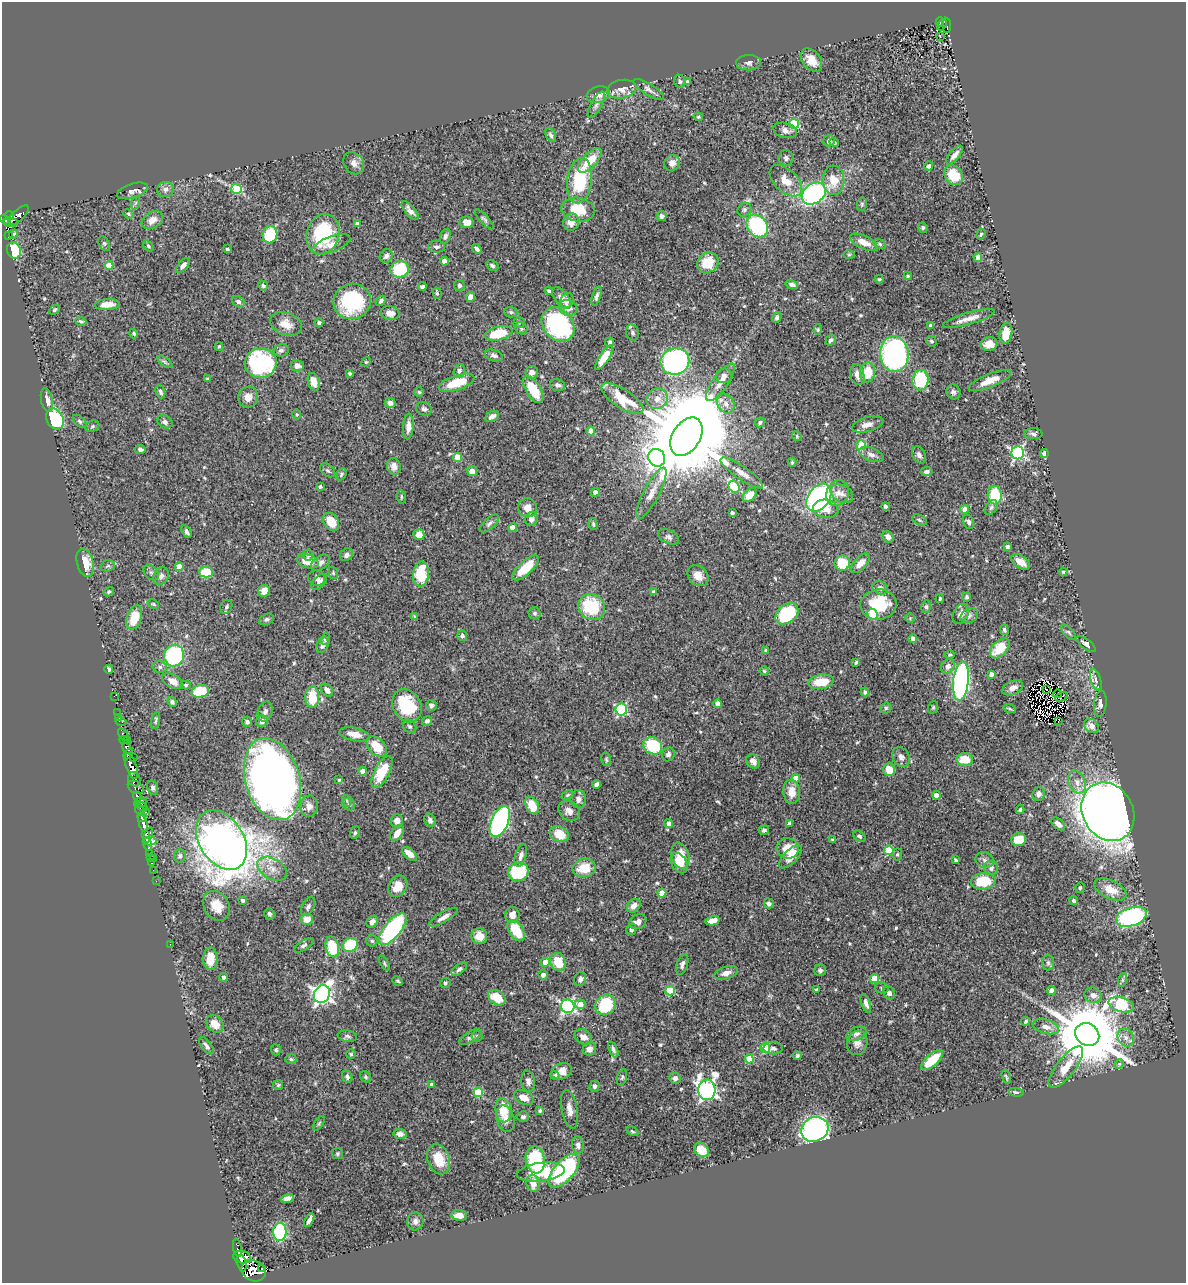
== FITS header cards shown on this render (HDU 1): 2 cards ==
NAXIS1  =                 1184
NAXIS2  =                 1281

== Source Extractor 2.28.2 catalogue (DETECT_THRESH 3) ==
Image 1184 x 1281 px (HDU 1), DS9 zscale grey, 1 PNG px = 1 image px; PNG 1188 x 1285 px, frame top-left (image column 1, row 1281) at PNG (2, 2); each listed source drawn as its Kron ellipse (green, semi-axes under 4 px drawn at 4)
Background 0.405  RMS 0.019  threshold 0.0571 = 3 sigma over >= 5 px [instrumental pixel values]
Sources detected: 566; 7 with non-positive FLUX_AUTO (blend fragments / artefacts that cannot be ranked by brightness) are neither listed nor drawn; of the other 559, the 500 brightest by FLUX_AUTO listed and drawn (59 fainter detections omitted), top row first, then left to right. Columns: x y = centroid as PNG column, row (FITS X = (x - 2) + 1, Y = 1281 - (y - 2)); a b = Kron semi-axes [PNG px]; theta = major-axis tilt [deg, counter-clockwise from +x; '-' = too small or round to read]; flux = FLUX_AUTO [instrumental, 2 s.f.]
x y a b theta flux
940 22 5 2 - 4.8
942 25 6 2 59 5.2
947 25 7 2 -83 8
940 37 3 2 - 2.1
811 60 13 8 -51 16
749 63 12 7 1 5.1
680 81 6 5 - 2.8
687 82 3 3 - 2.2
622 89 15 9 10 13
649 89 18 5 -32 5.9
598 95 12 8 16 7.9
596 105 15 5 61 4.7
698 117 4 3 - 1.8
794 124 5 5 - 61
785 130 12 7 -14 7.2
551 135 7 5 -63 3.2
829 141 5 5 - 4.3
834 142 5 4 - 2
954 155 11 5 49 6.8
786 158 7 7 - 4
590 160 15 7 45 32
354 163 12 9 -54 7
672 163 8 7 - 8.8
929 166 4 4 - 3.3
954 175 10 8 -53 32
833 180 14 11 -85 24
580 181 23 12 82 75
786 181 19 11 -44 21
236 189 5 5 - 61
166 190 8 7 - 5.6
132 191 16 7 18 6.7
814 193 13 9 36 230
135 203 7 4 71 2.3
862 204 7 5 77 2.1
578 210 17 11 -11 35
744 210 7 6 - 3.2
410 211 11 5 -50 5.6
128 214 5 4 - 1.7
18 215 13 5 43 11
10 216 4 4 - 90
662 216 5 5 - 4.9
484 219 13 4 -47 3.1
5 220 6 3 -32 98
152 220 11 8 32 10
11 222 7 4 -9 120
467 222 7 5 -9 11
571 222 8 7 - 13
357 224 4 4 - 7.8
757 226 12 9 -52 120
923 228 5 4 - 2.2
13 234 4 3 - 2.3
323 234 20 16 73 99
981 234 6 4 71 1.8
9 235 4 3 - 45
270 235 9 7 74 50
445 236 8 5 70 4.2
864 242 15 6 -25 15
104 243 8 5 -63 2
331 244 20 7 20 11
880 244 6 4 -28 2
148 246 6 4 -53 2.2
436 247 8 5 -1 3.7
227 249 3 3 - 2.4
477 249 6 4 -44 3.7
14 250 8 7 - 61
849 255 6 4 1 1.6
386 256 7 6 - 4.4
978 257 4 4 - 16
444 261 4 4 - 11
708 263 11 10 - 28
109 265 4 4 - 29
183 265 9 4 47 6.2
492 266 6 4 -32 2.9
400 269 9 8 - 82
908 276 4 4 - 2.5
879 279 4 3 - 1.7
792 285 6 4 -16 4.5
263 286 5 4 - 2.4
459 286 5 5 - 3.4
422 287 4 3 - 3.3
549 291 4 3 - 2.1
437 293 6 3 -74 2
597 296 10 4 73 3.9
470 297 5 4 - 9.6
562 298 13 6 -51 11
352 301 19 17 17 96
381 301 6 4 47 3.6
567 301 8 6 64 4.8
238 302 7 5 -33 3.8
107 304 12 5 4 15
568 308 9 7 -25 13
55 310 6 3 44 2
511 312 6 5 - 2.3
390 313 9 7 -11 7.4
777 317 6 4 62 3
969 318 27 6 16 12
81 321 5 3 - 2.3
319 323 4 4 - 2.7
519 323 5 5 - 1.9
286 324 16 11 -20 16
558 324 19 14 -51 170
930 325 4 3 - 1.7
521 328 6 5 - 3.2
818 330 5 4 - 1.6
499 333 14 6 13 47
632 333 8 6 -72 3.8
1006 333 11 6 80 20
134 334 5 4 - 1.8
831 340 6 4 59 3.2
931 341 5 5 - 2.4
610 342 5 4 - 3.6
989 344 8 7 - 12
219 346 4 3 - 2
281 350 7 6 - 3.6
894 354 18 14 -85 340
494 355 9 5 -18 4
604 358 14 5 57 22
675 361 14 13 - 320
165 362 9 4 -36 2.6
366 362 5 4 - 1.5
261 363 16 15 - 160
297 366 6 5 - 6.3
459 371 7 5 72 3.3
532 372 6 6 - 6.8
867 372 10 7 80 32
350 373 4 3 - 1.7
857 375 10 7 -78 9
724 376 8 7 - 4.9
207 379 4 3 - 1.5
921 380 10 8 84 80
990 380 23 6 22 17
314 382 9 5 -71 18
720 382 22 7 55 14
457 383 18 7 18 37
558 385 7 6 - 3.9
533 390 15 7 -59 39
160 392 7 4 -70 3.1
419 392 5 5 - 1.6
953 392 7 7 - 3.4
248 397 10 10 - 11
622 399 24 9 -33 41
657 399 11 10 - 11
47 400 12 6 -78 8.7
390 403 5 5 - 5.1
726 404 10 8 -62 8.7
424 409 8 6 -28 3.6
297 415 5 4 - 1.5
492 416 7 5 31 5.9
55 419 11 8 -61 120
80 421 8 5 -44 2.6
165 422 8 6 -27 4.8
760 422 5 5 - 2.4
867 425 16 7 14 9.5
92 426 7 5 22 2.4
408 426 13 5 86 9.5
591 431 4 4 - 18
1033 434 9 5 -1 3.2
797 436 5 4 - 1.6
686 437 21 14 58 28000
861 445 5 4 - 52
140 449 5 4 - 4.1
1018 453 6 6 - 240
871 454 13 6 -20 6.8
1044 454 4 3 - 3.8
919 455 9 6 -62 4.3
457 457 4 4 - 36
657 458 9 8 - 360
792 462 4 4 - 1.8
394 466 8 7 - 9
328 470 8 6 -37 3
472 471 5 5 - 11
927 471 6 4 10 3.4
742 473 25 6 -34 13
341 474 6 5 - 2.3
320 486 3 3 - 2.5
734 487 6 5 - 77
595 492 4 4 - 5.4
651 493 28 8 62 14
838 493 13 11 64 11
842 494 12 8 -30 7.6
750 495 8 5 44 17
995 495 9 7 -85 56
401 497 7 3 -82 1.5
819 498 15 10 54 240
885 506 4 3 - 3.2
991 507 8 5 58 3.4
527 508 9 9 - 11
826 509 13 9 -9 13
965 510 4 4 - 15
732 513 3 3 - 3
531 519 7 6 - 6.7
919 520 7 5 -28 2.5
331 522 10 7 -56 24
969 522 7 5 -65 4.1
489 524 12 5 42 4.7
593 524 6 3 -76 1.8
513 528 4 4 - 15
187 531 7 4 -61 3.2
419 535 5 5 - 11
668 537 11 6 -25 4.1
888 537 6 5 - 5.7
1007 547 4 4 - 3.2
308 555 5 5 - 2.9
346 555 7 5 47 4
308 561 11 6 -16 19
1021 562 10 6 -37 14
85 563 14 8 -77 23
321 563 10 6 34 6
842 563 7 7 - 40
860 563 12 6 47 13
108 566 7 5 20 2.6
179 567 4 4 - 23
525 568 17 6 43 31
206 572 6 5 - 43
1063 572 4 4 - 1.6
151 573 9 6 -48 3.5
333 573 6 4 -71 1.8
421 574 12 8 84 42
161 576 9 7 54 5.5
698 576 12 9 -45 13
317 578 8 7 - 5.6
319 582 9 6 46 5.4
880 588 8 6 -26 4.2
264 591 6 6 - 13
109 592 6 4 32 2.2
654 592 4 3 - 4
967 597 4 4 - 2
940 599 4 3 - 1.6
153 604 6 4 -27 1.6
878 605 18 15 7 50
226 607 7 5 65 2.8
591 607 14 12 -34 69
926 607 6 5 - 2.6
535 613 6 6 - 2.6
787 614 13 9 39 83
872 614 6 5 - 38
961 614 11 7 62 6.8
969 616 9 7 27 4.7
134 617 12 7 71 30
415 617 4 3 - 1.9
910 618 5 5 - 1.7
266 619 8 5 25 3
1004 630 5 4 - 2.8
1069 632 9 5 -48 2.8
462 636 5 5 - 3.9
325 639 6 4 70 2.8
913 639 4 3 - 5.1
1086 644 11 4 -37 4.7
322 645 8 5 63 4.8
1000 648 12 7 44 33
766 651 3 3 - 1.9
950 655 5 4 - 1.6
174 656 11 10 - 140
856 662 4 3 - 1.9
948 666 7 6 - 6.5
160 667 7 6 - 3.1
109 669 4 3 - 3.1
764 671 4 4 - 1.7
991 674 4 3 - 4.4
1096 680 11 5 -73 5.1
173 681 11 6 -29 10
961 681 20 7 84 350
821 682 13 7 10 30
186 685 5 4 - 1.8
1013 688 11 6 25 7.8
327 690 7 5 -50 7.6
1047 690 3 2 - 4.1
200 691 9 6 14 48
865 692 4 4 - 3.8
1057 694 4 2 - 1.6
114 696 3 2 - 2.4
312 697 10 7 90 36
1061 697 6 2 27 3.2
172 702 5 4 - 2.7
718 704 4 4 - 12
1100 704 13 6 84 5.4
431 705 5 5 - 3.6
407 706 17 13 -60 70
933 707 6 4 69 2
886 708 5 5 - 2.1
621 709 6 5 - 140
1010 709 6 4 -19 1.9
265 712 10 7 74 5.3
118 713 2 2 - 1.6
119 718 3 3 - 8.3
156 720 8 3 75 2.4
262 721 6 5 - 5.7
427 721 5 4 - 4
1059 721 4 2 - 3.8
121 722 6 2 -11 3.8
247 722 5 4 - 3.4
410 726 7 6 - 3.2
1091 726 8 6 -39 8.8
123 734 7 4 -53 65
354 734 15 6 -12 12
124 740 4 2 - 6
128 741 3 2 - 49
377 746 12 8 -47 26
653 746 10 8 -36 63
127 749 6 4 -43 25
128 754 6 3 57 90
668 754 7 6 - 4.4
901 757 10 8 -53 6.4
133 758 3 2 - 26
606 759 7 5 -75 2.2
965 759 8 6 -1 28
753 761 8 6 -50 7.4
131 766 13 5 -71 350
889 770 6 5 - 19
362 771 4 4 - 9.5
382 772 17 7 62 39
796 778 4 4 - 16
134 779 7 6 - 160
272 779 42 27 -73 1200
339 780 3 3 - 1.9
1077 782 12 8 -67 10
596 784 4 4 - 3.9
136 787 8 5 -31 70
153 788 7 5 -79 3.5
792 792 12 8 -83 15
1038 794 7 6 - 6.8
568 795 6 4 27 1.7
936 795 4 4 - 10
137 797 5 4 - 160
578 799 9 8 - 5.5
347 801 6 4 -71 2.2
140 803 7 5 13 51
349 804 7 6 - 2.6
309 806 11 8 86 8.5
532 806 9 6 -62 26
143 807 5 2 - 19
140 810 6 2 -65 3.1
1020 810 4 3 - 1.7
569 811 11 9 -36 9
146 812 3 2 - 10
1108 812 30 25 -61 1700
142 817 4 2 - 120
430 820 7 5 -63 3.9
397 821 7 6 - 10
143 822 10 4 -77 270
500 822 16 8 66 290
668 823 4 4 - 5.4
790 823 4 3 - 3.9
1058 824 8 5 -43 5.9
764 830 5 4 - 2.9
355 833 6 4 69 2.1
397 833 9 5 57 14
145 834 3 2 - 47
559 834 10 7 -23 24
148 835 8 3 68 33
859 836 7 5 -38 2.9
1019 839 7 6 - 27
221 840 32 22 -58 1700
832 840 4 3 - 1.7
150 841 7 4 1 60
147 844 6 4 -73 41
788 849 11 10 - 25
889 850 4 4 - 49
149 853 3 3 - 11
409 854 9 5 -41 11
897 854 6 5 - 2.1
521 855 12 5 72 6.5
180 856 6 6 - 4.6
680 856 13 8 -75 23
150 857 2 2 - 5.9
790 857 15 6 46 15
153 858 3 2 - 1.6
955 860 4 3 - 2
985 860 9 7 -22 5.6
151 863 3 2 - 5.7
679 863 11 7 -58 19
584 868 11 9 10 29
991 868 7 7 - 4.9
272 869 16 10 -31 15
153 870 2 2 - 3.7
518 872 10 9 - 84
156 881 2 2 - 3.6
983 881 12 8 4 53
398 886 11 8 57 16
1080 888 5 4 - 1.8
1110 889 17 9 -25 18
662 893 4 4 - 23
243 900 4 3 - 3.2
1074 901 4 4 - 2.2
769 903 5 4 - 3.6
216 906 16 12 -56 23
308 906 10 6 63 3.9
634 906 8 6 46 7.9
269 914 6 5 - 3.1
512 915 8 7 - 9.5
443 917 16 5 31 7.5
1131 917 16 9 17 180
307 919 6 5 - 18
712 921 7 4 13 12
372 922 6 5 - 6.9
638 922 9 7 28 6.8
393 929 19 8 51 150
631 929 6 5 - 3.1
516 931 12 7 -57 38
479 936 8 7 - 17
372 941 6 5 - 2.5
170 944 2 2 - 32
304 945 11 5 31 3.1
350 945 8 6 36 57
332 947 10 6 -77 46
210 959 11 7 90 20
545 962 5 5 - 17
558 962 9 7 -67 32
384 963 8 4 -62 2.1
1048 963 7 6 - 3
682 964 10 5 72 4.4
459 969 9 5 37 3.8
820 970 6 6 - 3.3
726 973 12 6 15 8.5
543 975 5 4 - 5.8
223 977 4 4 - 4.1
874 978 4 4 - 25
580 979 7 6 - 4.9
1122 980 7 4 72 2.5
398 981 5 3 - 1.6
445 983 5 5 - 2.3
882 988 7 5 -13 2.6
817 990 4 4 - 2.7
670 991 5 4 - 46
1051 991 4 4 - 9.1
889 993 7 5 -60 5
322 994 9 7 59 540
1093 995 9 7 -27 7.5
497 998 9 7 -34 25
866 1003 10 4 -71 4.7
580 1004 5 5 - 12
606 1005 11 9 45 72
1121 1005 13 7 -14 150
568 1006 7 6 - 240
1026 1021 4 4 - 2.3
215 1024 10 7 -45 16
1046 1027 13 7 -15 10
857 1034 10 6 20 4.8
1087 1034 12 11 - 14000
347 1036 10 5 -8 3.2
477 1036 5 5 - 2.2
470 1037 13 5 31 4
583 1037 9 7 -33 10
1126 1037 9 7 -58 7.1
857 1043 12 10 72 9.2
206 1046 10 5 -52 4.1
765 1048 5 5 - 49
773 1048 10 6 0 3.7
589 1049 7 6 - 7.8
613 1049 8 4 -65 3.4
276 1050 5 5 - 2.9
351 1054 4 4 - 1.7
797 1056 4 4 - 2.1
291 1059 5 4 - 2.1
749 1059 4 4 - 37
932 1060 13 6 43 37
1119 1064 5 4 - 1.5
1066 1067 25 9 52 23
562 1071 10 8 22 11
555 1075 4 4 - 3.2
347 1077 6 5 - 3.2
366 1077 6 5 - 2
622 1077 8 5 73 2.3
1006 1077 7 3 -72 1.9
675 1078 6 5 - 4.8
528 1081 10 7 -83 5.8
431 1084 4 3 - 2.3
278 1085 5 5 - 2
594 1086 6 5 - 3.6
707 1090 10 8 86 510
478 1092 5 5 - 53
1016 1092 7 4 -10 2.6
524 1098 10 6 -26 11
569 1109 19 7 -79 11
503 1110 12 8 -84 30
540 1110 3 3 - 2.1
523 1117 6 5 - 3.2
506 1119 13 9 -73 9.8
319 1123 8 4 54 1.9
815 1129 14 12 26 410
632 1131 6 4 -30 1.7
400 1134 6 5 - 6
578 1145 9 6 -81 4.4
701 1150 8 6 -43 26
337 1154 5 5 - 2
439 1159 16 11 -71 29
535 1160 13 9 -82 99
564 1171 20 10 49 190
541 1172 24 9 7 43
533 1183 9 6 -83 13
287 1198 7 4 16 5.1
459 1215 8 5 -3 8.5
309 1220 7 3 63 4.1
415 1221 9 8 - 5.2
280 1232 9 6 89 140
237 1248 9 3 -79 11
242 1257 9 6 -12 160
242 1263 8 4 -77 130
262 1268 3 2 - 49
254 1271 12 10 -28 80
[59 fainter detections neither listed nor drawn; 7 non-positive-flux detections neither listed nor drawn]